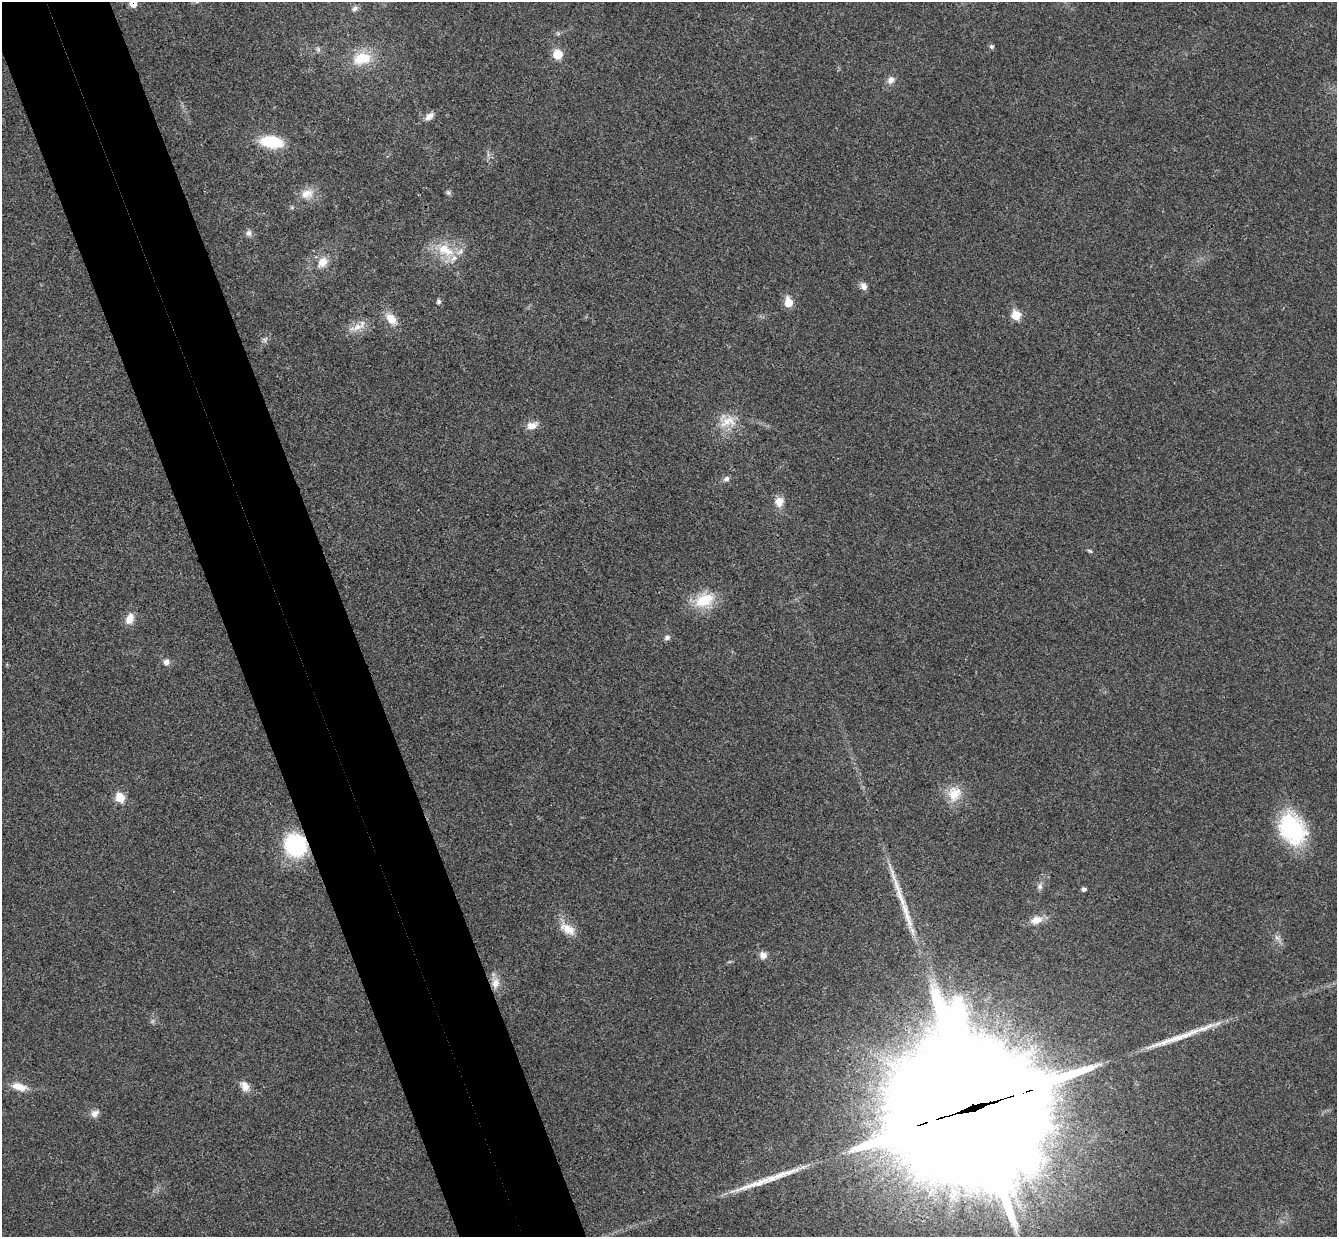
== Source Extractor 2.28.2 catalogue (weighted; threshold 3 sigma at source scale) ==
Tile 11 of 4 x 4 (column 3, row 3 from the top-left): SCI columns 2725-4059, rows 1406-2640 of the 5452 x 5404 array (HDU 1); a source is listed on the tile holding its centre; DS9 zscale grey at full resolution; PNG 1339 x 1239 px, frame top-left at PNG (2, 2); no overlay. Shown black and unused: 9% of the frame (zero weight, under 3 of 4 exposures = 6% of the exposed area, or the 3 px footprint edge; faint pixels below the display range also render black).
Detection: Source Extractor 2.28.2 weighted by HDU 2 'WHT'; one run over the whole footprint, this tile lists its part. Background 0.0357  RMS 0.0062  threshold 0.0277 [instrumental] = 3 sigma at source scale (4.5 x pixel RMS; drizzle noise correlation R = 1.50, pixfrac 1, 0.05/0.05 arcsec/px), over >= 5 px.
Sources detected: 50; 3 long thin detections or spike segments (spike, bleed or trail) — not listed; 2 inside a brighter listed object's ellipse — not listed separately; the other 45 listed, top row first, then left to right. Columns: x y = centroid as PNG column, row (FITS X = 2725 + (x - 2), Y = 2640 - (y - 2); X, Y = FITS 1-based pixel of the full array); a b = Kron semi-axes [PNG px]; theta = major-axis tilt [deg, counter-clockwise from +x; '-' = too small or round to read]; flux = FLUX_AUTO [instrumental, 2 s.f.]
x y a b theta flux
133 3 6 6 - 8.4
355 8 8 6 35 1.9
991 46 6 5 - 1.4
318 49 7 4 -72 1.2
557 54 9 9 - 9.7
362 58 23 15 12 18
891 80 10 8 59 3.4
429 116 12 7 35 3.9
272 142 23 12 -9 24
448 193 7 4 -1 1.1
307 194 19 12 14 7.5
249 233 9 7 -87 2.2
445 250 27 15 -23 17
322 262 13 10 50 7
863 286 10 8 -55 2.8
439 302 6 6 - 1.4
788 302 6 5 - 16
1016 315 6 5 - 19
391 319 14 10 -45 8
357 327 22 8 21 6.6
265 340 7 4 -71 1.2
728 422 24 14 14 12
532 425 14 9 14 5.2
726 479 8 6 25 2.1
779 502 12 10 75 5.8
1090 551 7 4 -35 0.9
704 600 27 17 25 18
130 619 13 9 62 5.9
667 638 8 6 33 1.7
166 662 7 7 - 2.8
954 794 21 18 69 12
120 798 6 5 - 21
1292 829 37 26 -60 55
295 845 21 19 -55 56
1040 886 9 6 72 2
1084 889 5 4 - 1.8
1036 920 15 9 18 6.3
568 929 22 11 -32 8.7
1277 938 8 4 -37 1.8
763 955 9 8 - 3.7
495 983 14 10 77 5.6
245 1086 14 9 -63 4.8
19 1087 21 9 -14 7.2
974 1107 61 49 13 35000
95 1113 12 8 34 3.2
Overlapping masked pixels (flux is a lower limit): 3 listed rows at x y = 133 3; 295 845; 974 1107
Isophote crosses this tile's border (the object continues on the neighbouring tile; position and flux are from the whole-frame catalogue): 1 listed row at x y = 133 3